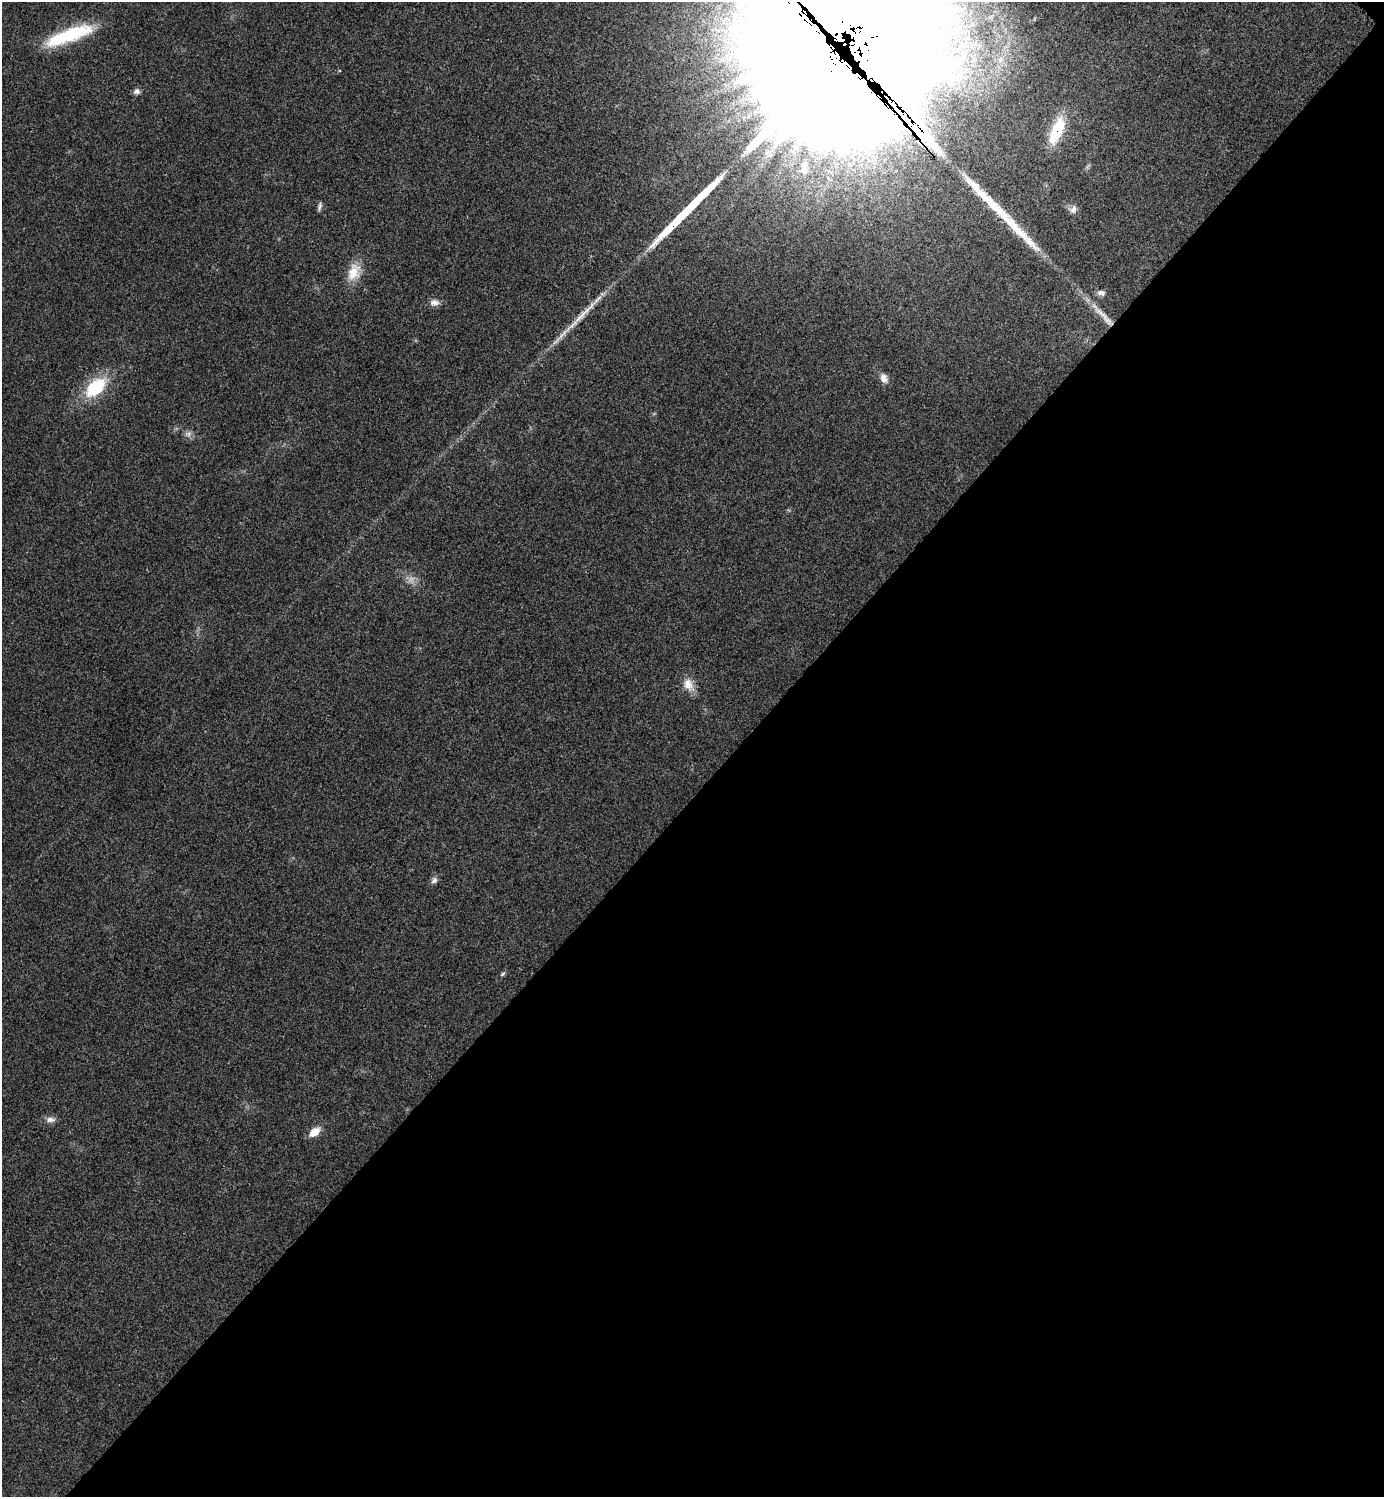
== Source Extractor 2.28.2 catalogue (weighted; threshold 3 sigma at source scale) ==
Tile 12 of 4 x 4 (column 4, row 3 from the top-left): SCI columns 4306-5687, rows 1501-2995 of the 5987 x 5987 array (HDU 1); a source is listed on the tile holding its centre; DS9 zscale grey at full resolution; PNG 1386 x 1499 px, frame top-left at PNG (2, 2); no overlay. Shown black and unused: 47% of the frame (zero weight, under 3 of 4 exposures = <1% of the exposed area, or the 3 px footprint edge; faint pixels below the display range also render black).
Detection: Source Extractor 2.28.2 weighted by HDU 2 'WHT'; one run over the whole footprint, this tile lists its part. Background 0.0192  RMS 0.004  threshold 0.0181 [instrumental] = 3 sigma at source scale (4.5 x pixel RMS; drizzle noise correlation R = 1.50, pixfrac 1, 0.05/0.05 arcsec/px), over >= 5 px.
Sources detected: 31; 1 too faint to see at this stretch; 3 inside a brighter object's white glare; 2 cosmic-ray / hot-pixel residue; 4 long thin detections or spike segments (spike, bleed or trail) — not listed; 2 inside a brighter listed object's ellipse — not listed separately; the other 19 listed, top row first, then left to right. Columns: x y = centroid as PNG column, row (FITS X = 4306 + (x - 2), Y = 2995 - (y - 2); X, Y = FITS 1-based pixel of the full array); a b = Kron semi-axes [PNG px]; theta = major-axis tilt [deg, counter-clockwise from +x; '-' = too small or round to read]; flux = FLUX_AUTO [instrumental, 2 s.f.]
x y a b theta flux
69 35 58 14 20 28
859 45 132 87 44 21000
137 91 8 7 - 1.5
1056 131 29 11 67 17
805 167 22 10 86 4.9
319 206 11 5 76 1.1
1073 209 11 9 40 2.1
354 272 24 16 70 8.2
1101 293 11 7 -11 1.6
434 302 13 9 -1 2.4
1104 316 47 8 -46 8.4
884 378 12 8 -64 2.7
96 387 28 16 42 21
188 434 11 8 23 1.7
688 685 20 12 -61 4.8
434 880 9 7 51 1.5
503 974 8 5 38 0.76
50 1120 14 7 -2 2.1
314 1132 14 8 38 4.9
Overlapping masked pixels (flux is a lower limit): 3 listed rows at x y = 859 45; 1056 131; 1104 316
Isophote crosses this tile's border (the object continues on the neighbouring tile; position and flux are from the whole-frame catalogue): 1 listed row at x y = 859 45